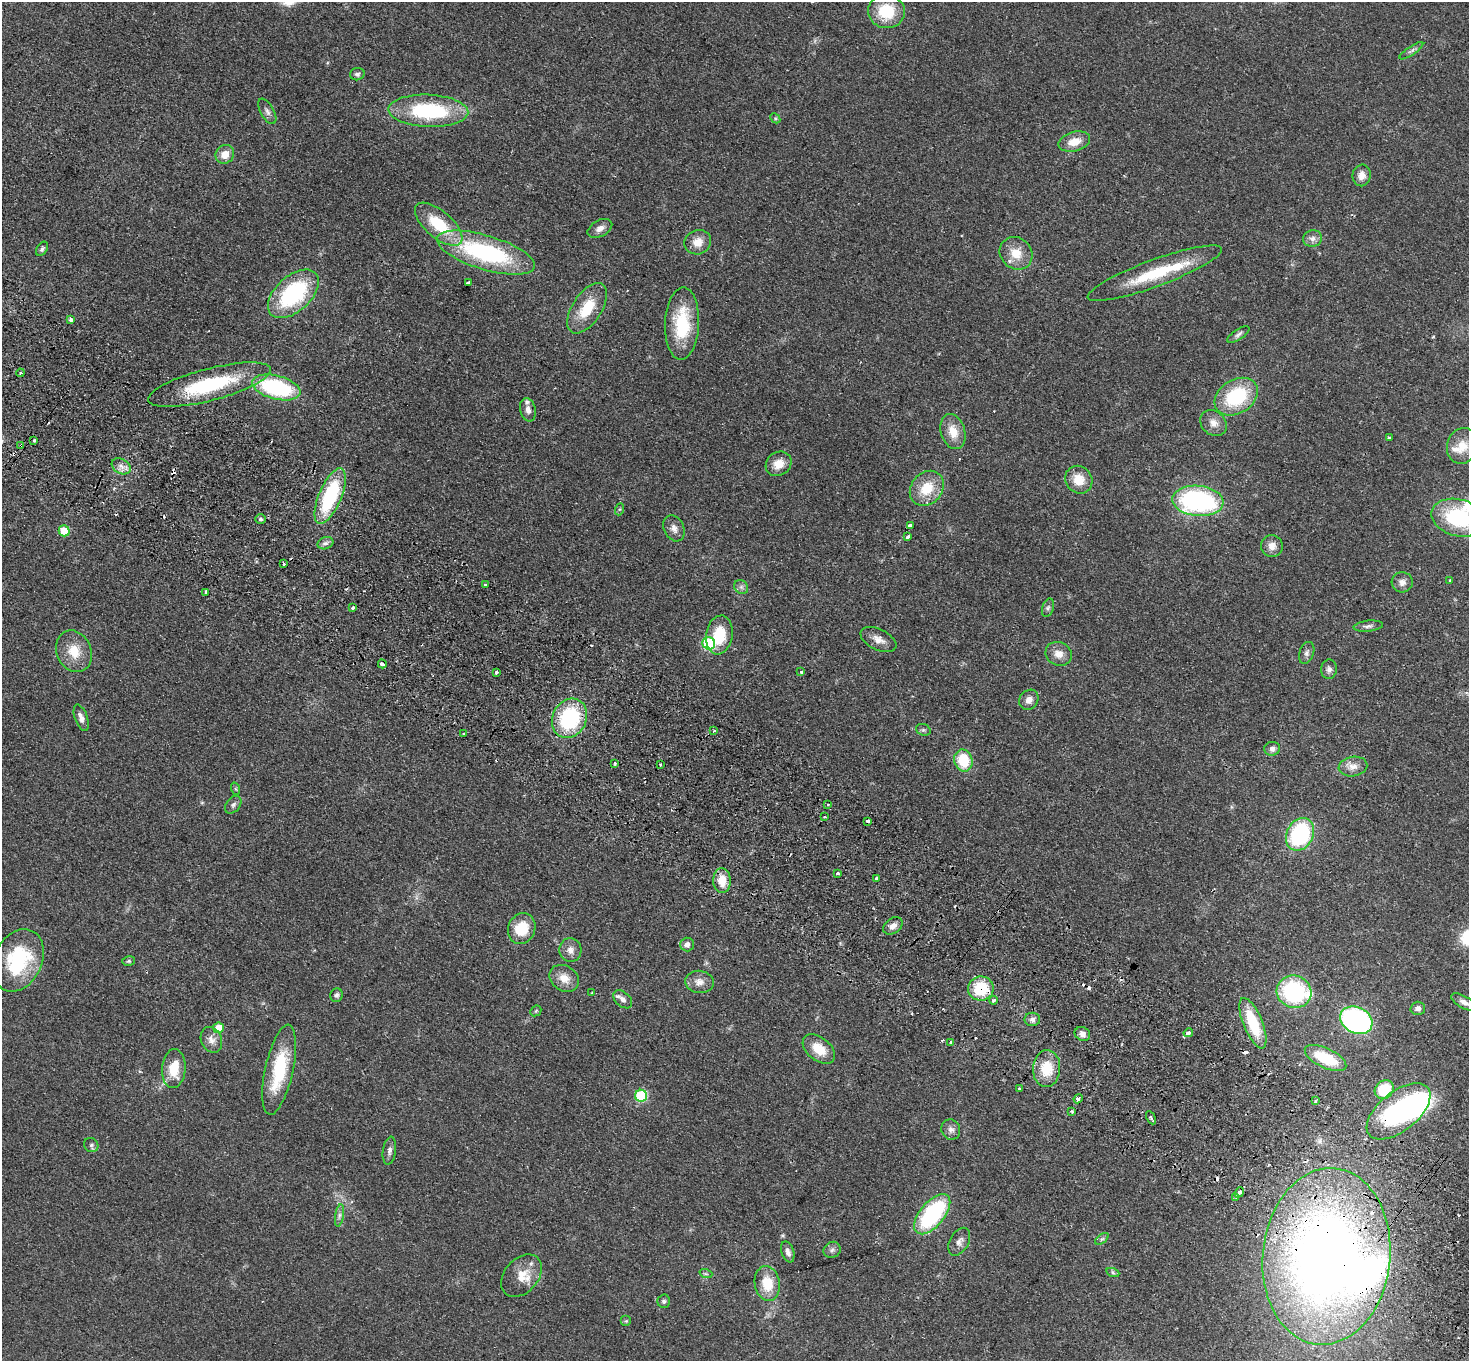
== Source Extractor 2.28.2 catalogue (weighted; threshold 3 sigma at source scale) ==
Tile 6 of 4 x 4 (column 2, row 2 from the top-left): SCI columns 1503-2969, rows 2918-4276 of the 5938 x 5974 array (HDU 1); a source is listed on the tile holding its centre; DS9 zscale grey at full resolution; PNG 1471 x 1363 px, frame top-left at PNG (2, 2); each listed source drawn as its Kron ellipse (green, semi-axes under 4 px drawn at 4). Shown black and unused: <1% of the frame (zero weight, under 2 of 3 exposures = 3% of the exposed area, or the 3 px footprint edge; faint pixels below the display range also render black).
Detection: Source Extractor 2.28.2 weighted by HDU 2 'WHT'; one run over the whole footprint, this tile lists its part. Background 0.0594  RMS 0.007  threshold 0.0316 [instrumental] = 3 sigma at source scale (4.5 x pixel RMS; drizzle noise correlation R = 1.50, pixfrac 1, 0.05/0.05 arcsec/px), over >= 5 px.
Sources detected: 167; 3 inside a brighter object's white glare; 13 cosmic-ray / hot-pixel residue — neither listed nor drawn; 7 inside a brighter listed object's ellipse — not listed separately; the other 144 listed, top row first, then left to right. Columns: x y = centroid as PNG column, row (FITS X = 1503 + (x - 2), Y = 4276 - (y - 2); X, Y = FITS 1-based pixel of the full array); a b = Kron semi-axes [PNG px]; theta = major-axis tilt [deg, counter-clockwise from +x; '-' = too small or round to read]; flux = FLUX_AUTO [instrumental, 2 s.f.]
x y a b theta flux
886 11 18 17 - 26
1411 51 14 3 34 1.9
357 74 7 6 - 1.9
267 111 14 6 -61 2.8
428 111 40 16 -2 68
775 118 6 4 -46 1
1074 142 16 9 16 10
225 154 10 9 - 7.9
1362 175 11 9 82 5.4
439 224 29 13 -41 30
600 228 13 8 29 4.2
1312 238 9 8 - 3.4
698 242 14 12 23 7.9
42 249 8 5 58 1.7
486 253 51 17 -17 93
1016 253 17 15 -45 12
1155 273 71 13 20 40
468 283 3 3 - 3.4
293 294 30 17 42 71
587 308 28 14 56 21
70 320 4 3 - 1.8
682 323 36 17 88 36
1238 334 13 5 33 2.1
20 373 4 3 - 0.8
209 385 63 16 14 61
276 387 25 11 -14 73
1236 397 23 17 32 46
528 410 12 7 -77 3.9
1213 423 14 11 -40 5.8
953 432 18 12 -73 11
1389 437 3 3 - 1.2
34 441 3 3 - 1.2
21 445 4 4 - 1.4
1462 446 18 15 71 12
779 464 13 11 38 8.5
121 466 10 7 -31 4
1079 480 14 13 - 12
927 488 19 15 49 19
330 496 30 11 67 57
1198 501 25 15 -5 120
620 509 6 4 70 0.93
1458 518 27 18 -14 58
261 519 5 4 - 1.1
910 526 4 3 - 6.6
674 528 14 10 -63 4.6
64 531 5 5 - 23
907 537 4 3 - 4.3
325 543 8 6 19 2.2
1272 546 11 11 - 5.6
283 564 3 2 - 0.89
1450 581 4 3 - 0.78
1402 582 10 10 - 4
485 585 3 3 - 1.2
741 587 7 6 - 1.9
205 592 4 2 - 1.3
353 608 3 3 - 3.7
1048 608 9 5 73 1.9
1368 626 15 5 6 2.4
719 635 19 13 81 20
878 639 19 10 -25 6.2
709 643 6 6 - 58
74 651 21 17 -66 15
1307 653 11 7 70 2.7
1059 654 13 11 -27 6.7
382 664 4 3 - 8.7
1329 669 9 8 - 2.8
496 672 4 3 - 3.1
801 672 3 3 - 1.3
1029 700 10 9 - 4.5
81 718 14 6 -71 3.6
570 718 20 17 62 60
923 730 7 5 -19 1.4
714 731 3 3 - 1.1
464 734 3 3 - 2.1
1272 749 8 7 - 3.1
963 760 11 9 -76 24
615 763 3 3 - 0.74
661 765 3 3 - 3.1
1353 766 14 9 10 5.7
236 789 6 4 -71 0.81
828 804 3 2 - 0.58
233 805 10 7 50 2.3
824 817 2 2 - 0.64
868 821 3 3 - 23
1300 834 17 13 61 74
838 873 4 3 - 2
877 878 3 3 - 3.3
722 880 12 8 -87 12
893 926 11 7 36 4.6
522 928 16 13 65 19
687 944 7 6 - 3.2
570 950 12 11 - 4.8
18 960 33 24 64 52
129 961 6 5 - 1.2
564 978 16 12 -33 8.7
699 982 14 11 -6 5.6
981 988 13 12 - 29
592 992 4 2 - 0.51
1294 992 17 16 - 70
336 995 7 6 - 1.9
623 999 11 7 -42 3.6
994 1000 4 3 - 1.9
1464 1002 14 6 -30 4.4
1418 1008 7 6 - 2.8
536 1011 6 4 45 0.89
1032 1019 8 7 - 2.7
1356 1020 17 13 -27 160
1253 1023 27 9 -68 32
218 1028 5 5 - 12
1188 1033 5 3 - 5.2
1082 1034 8 6 -31 3.4
211 1040 13 10 -64 5.1
951 1042 4 3 - 4.5
819 1049 18 11 -39 14
1325 1058 22 9 -25 30
174 1068 20 11 85 18
1047 1069 18 13 86 19
279 1070 46 14 78 42
1019 1089 3 3 - 5.3
1384 1090 10 8 45 23
641 1096 6 6 - 54
1078 1099 5 3 - 3
1315 1101 3 3 - 2
1072 1111 3 3 - 1.6
1399 1111 38 19 39 81
1151 1118 7 4 -62 1.1
951 1130 10 9 - 3.3
91 1145 7 6 - 1.8
389 1151 14 6 82 2.9
1239 1192 5 3 - 7.6
1236 1198 4 2 - 2.4
932 1214 24 12 50 77
339 1216 11 4 81 2.2
1102 1239 8 4 36 1.2
959 1242 15 9 61 4.3
832 1250 9 7 32 2.3
788 1252 11 6 -72 3.2
1326 1256 88 64 84 700
1113 1273 7 4 -20 1.1
706 1274 6 4 -18 1.1
521 1276 24 17 48 13
767 1283 17 12 -80 17
664 1301 6 6 - 1.5
626 1321 5 5 - 1.1
Overlapping masked pixels (flux is a lower limit): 6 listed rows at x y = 21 445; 981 988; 1253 1023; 1188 1033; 1399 1111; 1326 1256
Isophote crosses this tile's border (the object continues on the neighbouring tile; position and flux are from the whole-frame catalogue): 3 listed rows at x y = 1458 518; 1464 1002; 1326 1256